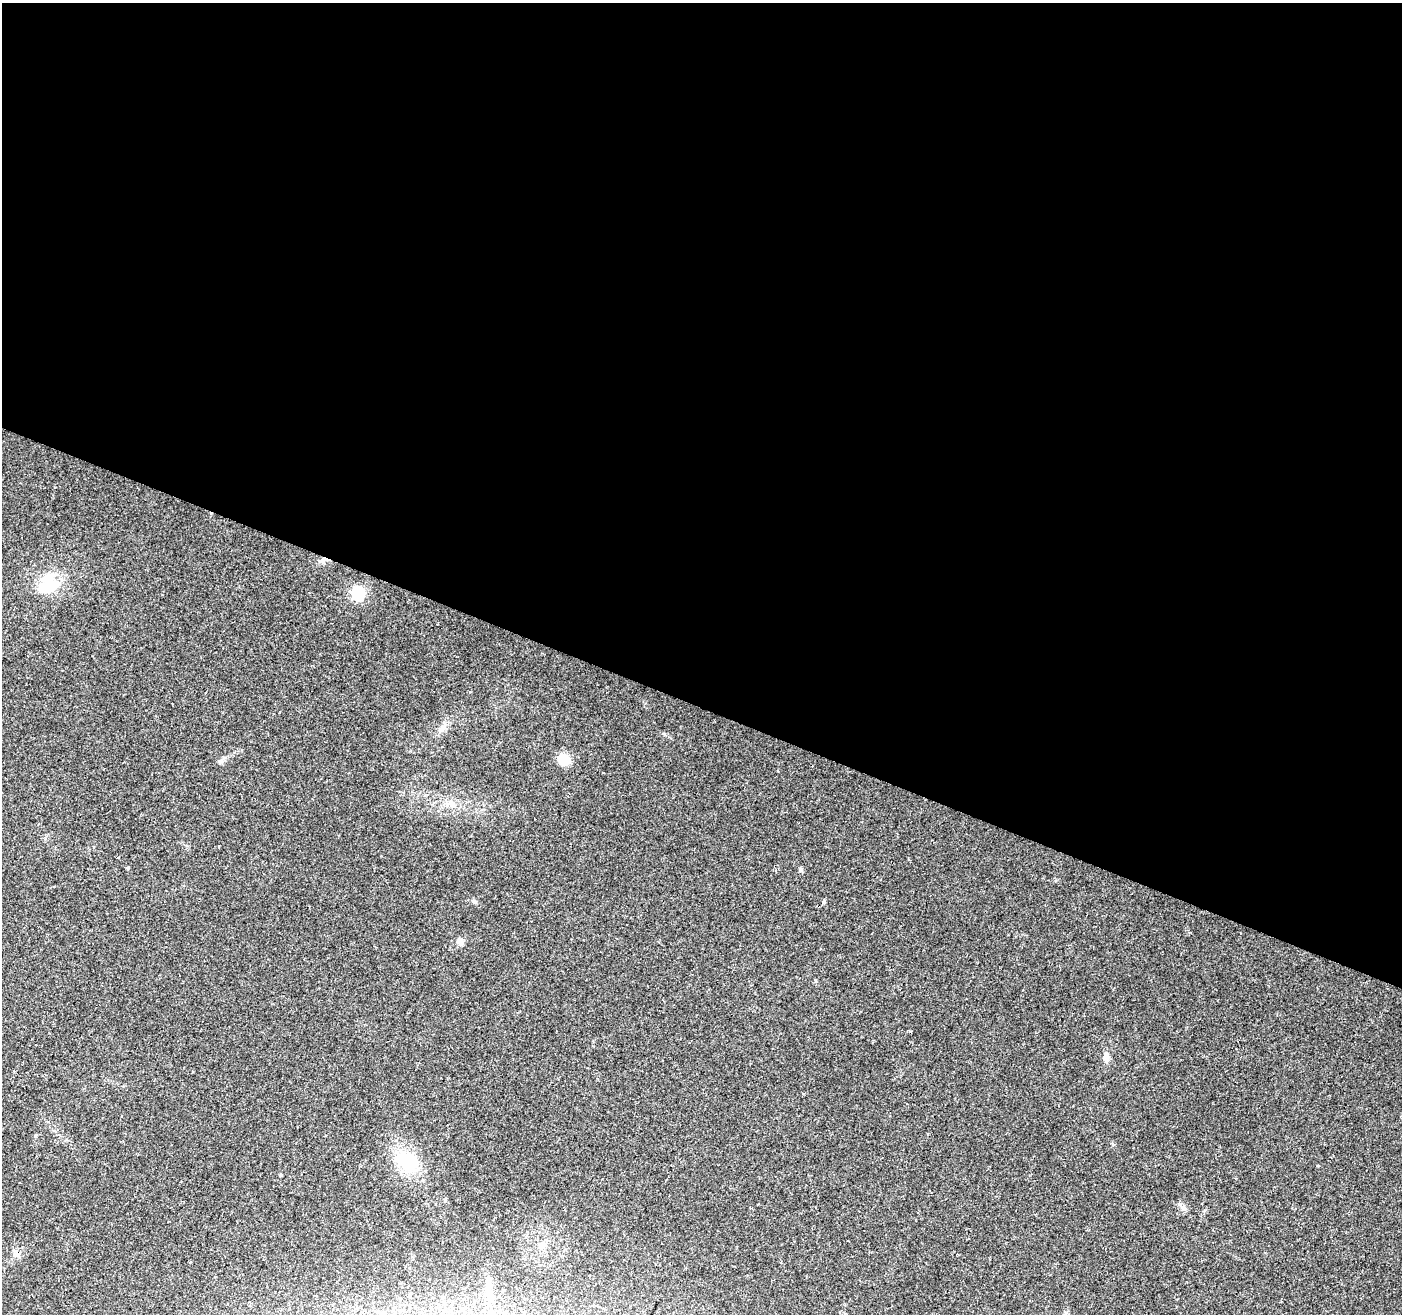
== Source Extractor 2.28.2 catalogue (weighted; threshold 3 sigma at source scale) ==
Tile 3 of 4 x 4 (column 3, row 1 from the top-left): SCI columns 2806-4205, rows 4210-5521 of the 5605 x 5730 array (HDU 1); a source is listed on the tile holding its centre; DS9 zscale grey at full resolution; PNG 1404 x 1316 px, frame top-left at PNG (2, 3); no overlay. Shown black and unused: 54% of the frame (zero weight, under 2 of 3 exposures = <1% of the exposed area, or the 3 px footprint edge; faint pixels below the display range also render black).
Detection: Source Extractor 2.28.2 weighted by HDU 2 'WHT'; one run over the whole footprint, this tile lists its part. Background 0.0584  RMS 0.0068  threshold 0.0307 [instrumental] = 3 sigma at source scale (4.5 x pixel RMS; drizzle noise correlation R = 1.50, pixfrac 1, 0.0396/0.0396 arcsec/px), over >= 5 px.
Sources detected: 18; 2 cosmic-ray / hot-pixel residue — not listed; the other 16 listed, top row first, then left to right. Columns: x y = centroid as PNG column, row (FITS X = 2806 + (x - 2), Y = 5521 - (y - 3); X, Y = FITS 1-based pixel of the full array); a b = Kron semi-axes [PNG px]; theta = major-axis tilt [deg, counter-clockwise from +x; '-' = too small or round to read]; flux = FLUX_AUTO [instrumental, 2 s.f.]
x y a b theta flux
50 582 30 19 -70 22
358 593 6 6 - 100
564 759 12 9 -19 15
220 761 7 4 18 1.2
450 803 12 6 5 3.8
127 867 3 3 - 2.6
800 869 7 4 -46 1.1
474 902 6 4 -19 1.1
823 902 4 3 - 1.7
460 941 8 7 - 3.3
1106 1057 13 7 -82 3.9
407 1161 27 21 -24 31
281 1175 5 3 - 0.66
1183 1208 9 7 -38 2.5
543 1245 9 8 - 4
488 1290 11 7 80 3.4
Unlisted compact peaks at least as high as the median listed source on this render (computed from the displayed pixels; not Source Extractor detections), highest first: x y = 910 1031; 664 734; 1318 1166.